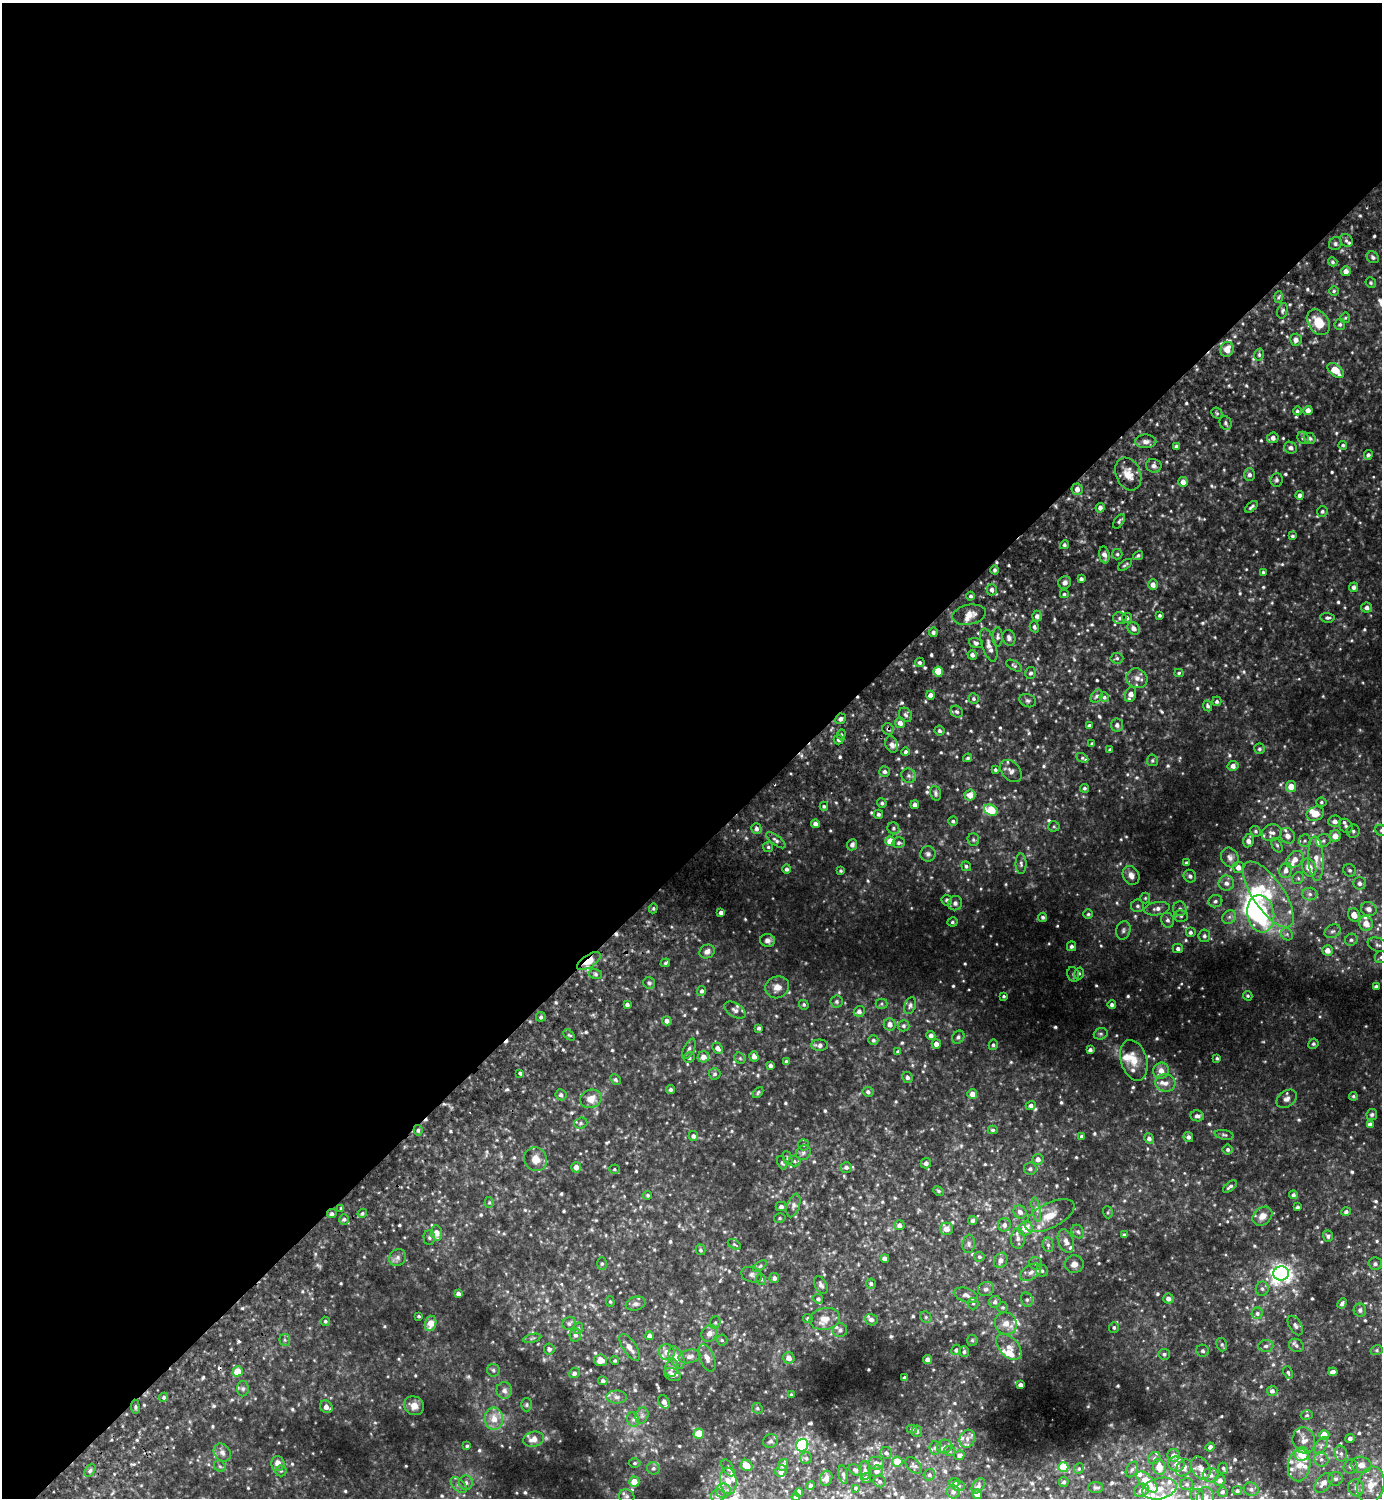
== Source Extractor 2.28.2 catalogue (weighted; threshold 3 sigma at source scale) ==
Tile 2 of 4 x 4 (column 2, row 1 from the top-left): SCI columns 1583-2962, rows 4532-6027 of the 6066 x 6072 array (HDU 1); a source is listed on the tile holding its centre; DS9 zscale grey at full resolution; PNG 1384 x 1500 px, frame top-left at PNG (2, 3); each listed source drawn as its Kron ellipse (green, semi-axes under 4 px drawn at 4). Shown black and unused: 57% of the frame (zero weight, under 2 of 3 exposures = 3% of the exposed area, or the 3 px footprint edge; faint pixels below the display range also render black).
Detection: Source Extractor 2.28.2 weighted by HDU 2 'WHT'; one run over the whole footprint, this tile lists its part. Background 0.161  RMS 0.019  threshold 0.0867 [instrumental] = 3 sigma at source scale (4.5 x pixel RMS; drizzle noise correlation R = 1.50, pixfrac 1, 0.05/0.05 arcsec/px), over >= 5 px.
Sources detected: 815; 1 too faint to see at this stretch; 2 inside a brighter object's white glare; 5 cosmic-ray / hot-pixel residue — neither listed nor drawn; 53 inside a brighter listed object's ellipse — not listed separately; of the other 754, all 500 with FLUX_AUTO >= 2.91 (the completeness limit of this list) listed and drawn (254 fainter detections not listed), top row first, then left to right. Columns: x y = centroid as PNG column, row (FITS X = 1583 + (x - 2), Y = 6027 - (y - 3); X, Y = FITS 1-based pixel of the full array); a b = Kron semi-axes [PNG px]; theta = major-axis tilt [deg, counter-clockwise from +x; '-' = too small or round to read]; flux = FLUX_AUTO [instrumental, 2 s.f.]
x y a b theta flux
1346 241 7 6 - 4.8
1335 244 7 6 - 4.9
1373 257 6 5 - 5.5
1333 262 5 4 - 3.5
1346 271 5 5 - 13
1371 283 5 5 - 3.7
1334 291 5 4 - 3.1
1278 297 6 4 87 3
1282 311 8 5 75 4.2
1345 318 5 5 - 3
1318 322 14 10 -58 41
1340 324 5 5 - 3.9
1296 340 6 5 - 8.1
1227 349 7 6 - 20
1259 355 6 4 77 3.6
1336 370 9 6 -38 36
1308 410 4 4 - 14
1297 411 4 4 - 3.8
1217 413 6 5 - 3.1
1226 423 7 5 -67 4.1
1273 438 6 5 - 9.9
1303 438 6 5 - 5.6
1310 438 6 5 - 4.4
1146 441 10 7 1 9.2
1343 445 4 4 - 3
1176 446 4 3 - 4.6
1290 448 6 6 - 7.3
1368 455 5 4 - 4.6
1154 466 8 6 -8 7
1128 474 17 12 -67 26
1250 475 6 5 - 6.1
1276 480 7 6 - 4.4
1183 482 5 4 - 12
1077 489 6 5 - 11
1300 495 4 4 - 7.1
1251 507 7 3 40 4.3
1100 508 5 4 - 7.8
1322 511 5 5 - 4.3
1119 521 8 4 54 4.1
1292 536 4 4 - 3.4
1064 545 4 4 - 3.9
1117 554 5 5 - 3.3
1104 555 8 5 -81 8.9
1138 556 5 4 - 3.9
1125 565 8 3 36 3
995 570 4 4 - 4
1263 572 4 3 - 2.9
1081 579 4 3 - 4.7
1065 582 6 6 - 6.7
1153 585 5 5 - 11
1353 587 5 4 - 7
992 590 5 5 - 8
1064 594 4 4 - 3
971 596 4 4 - 4.5
1367 608 5 5 - 6.8
969 615 17 10 12 18
1160 615 3 3 - 3.6
1037 616 5 5 - 7.2
1120 618 6 6 - 4.7
1127 618 5 5 - 5.2
1327 618 7 5 -3 4.7
1034 627 6 4 -75 4
1134 628 7 5 -45 9.6
933 632 5 4 - 5.1
998 637 10 5 90 4.9
1009 638 8 6 -73 6.1
976 643 7 5 -20 4.3
989 645 17 7 -71 12
972 655 5 4 - 7.3
1117 658 6 5 - 3.9
920 662 5 4 - 4.1
1014 666 9 4 -30 3.4
938 671 5 5 - 52
1031 673 6 5 - 4.5
1179 673 4 4 - 2.9
1137 678 11 9 -28 13
1130 694 8 5 70 15
931 695 4 4 - 13
1097 696 7 5 53 4.5
1104 697 5 4 - 4.3
974 699 5 5 - 3.5
1028 701 8 6 -21 5.4
1217 701 4 4 - 3.9
1208 706 5 4 - 4.1
957 712 6 5 - 3.6
905 715 7 6 - 5.1
840 719 5 5 - 6.9
900 723 5 5 - 10
1117 725 6 6 - 7.4
1089 726 4 4 - 5.9
888 729 6 5 - 4.1
939 731 5 4 - 4.3
841 734 5 4 - 2.9
839 740 5 5 - 4.8
892 744 8 6 -69 8.8
1092 744 3 3 - 4.1
1259 749 5 5 - 4.1
1110 750 3 3 - 3.6
906 752 4 4 - 4.5
968 758 4 4 - 3
1082 758 6 4 -27 2.9
1152 760 5 5 - 3.7
1233 766 5 5 - 9.9
995 770 3 3 - 3.2
1011 771 12 8 -48 10
884 772 5 5 - 5.1
909 776 8 7 - 5.9
1291 787 5 5 - 23
1084 788 4 4 - 3.1
936 793 7 5 -74 4.9
970 795 5 5 - 17
1321 802 5 4 - 3.1
882 803 5 4 - 4.1
915 805 4 4 - 7.2
824 806 4 4 - 3.1
991 810 7 5 -27 100
878 814 5 4 - 4
1315 814 9 7 20 21
953 821 5 4 - 3.6
1335 821 6 6 - 9.7
815 824 4 4 - 9.1
1054 826 5 5 - 3
1346 826 8 6 -57 5.2
893 828 6 5 - 4.2
756 829 5 5 - 5.9
1381 830 6 5 - 3.4
1255 831 5 5 - 3.2
1353 831 6 6 - 4.6
1272 833 10 8 19 8.2
1288 836 8 7 - 11
1335 836 6 5 - 20
776 840 12 4 -36 5.6
973 840 6 5 - 4.1
890 841 5 4 - 35
1248 841 7 5 79 8.5
1305 841 6 5 - 4.3
1323 841 8 6 26 5.2
899 843 6 5 - 4.4
852 845 6 5 - 6
1277 845 7 5 -63 3.7
768 847 5 5 - 3.3
928 854 7 7 - 5.8
1230 857 10 8 -63 10
1295 859 10 7 44 16
1316 859 22 7 -87 23
1186 863 4 3 - 3.5
1021 864 10 5 -89 5.7
966 866 5 4 - 3.7
1238 867 6 5 - 11
1309 868 9 6 -67 26
787 869 5 4 - 5.1
1286 870 7 6 - 10
1350 870 6 6 - 5.2
841 871 4 4 - 3
1131 875 10 8 -60 11
1190 876 6 6 - 5.4
1298 878 6 5 - 3.7
1226 883 7 7 - 9.5
1359 883 6 6 - 8
1268 894 38 15 -55 80
1310 894 7 6 - 6.5
1145 898 5 5 - 3
947 900 5 5 - 4.5
1215 901 7 6 - 4.8
955 903 7 6 - 5.9
1137 906 6 6 - 4.5
653 908 5 4 - 3.1
1157 909 13 6 8 10
1180 909 7 7 - 6.5
1369 909 8 7 - 12
721 913 4 4 - 7.1
1088 914 5 4 - 3.1
1261 914 19 13 -81 200
1354 915 7 6 - 21
1181 916 7 6 - 5.4
1043 917 4 4 - 3.9
1229 917 7 6 - 6.4
1168 920 7 6 - 6.6
952 922 5 4 - 3.4
1366 924 7 6 - 22
1123 930 9 7 75 5.9
1333 931 8 6 28 5.7
1190 932 5 5 - 5.2
1287 934 6 5 - 4.6
1204 936 6 6 - 5.2
768 940 7 6 - 8.5
1351 940 6 6 - 5.1
1378 945 10 6 -22 6.4
1072 946 5 4 - 5.3
1178 949 5 4 - 5.9
1328 950 5 5 - 16
707 952 8 6 30 8.5
1381 957 6 6 - 5.1
589 961 13 6 34 26
665 963 5 3 - 3.2
1079 973 6 4 73 3.3
595 974 6 5 - 4.1
1073 974 7 5 -78 3.9
649 983 6 5 - 4.4
1376 986 4 3 - 4.6
777 987 12 10 24 17
702 991 5 4 - 4.7
1004 996 3 3 - 3.1
1248 996 5 4 - 3.1
836 1001 6 6 - 4.2
627 1004 4 3 - 5.4
882 1004 6 5 - 3.3
804 1005 5 4 - 3.6
1112 1005 4 4 - 5.6
910 1006 9 5 72 5.1
735 1010 12 6 -31 8.1
859 1011 5 5 - 7.4
541 1017 5 4 - 4.1
667 1021 5 4 - 8.8
890 1024 6 6 - 11
903 1026 6 5 - 4.3
759 1028 4 4 - 4.6
1101 1034 7 5 19 4.2
569 1035 7 4 -43 3.4
931 1035 5 4 - 8.1
958 1037 7 5 50 4.7
873 1040 5 5 - 3.7
936 1044 5 4 - 9.4
1313 1044 5 5 - 3.3
820 1045 8 5 0 7.6
993 1045 5 4 - 3.9
717 1048 6 5 - 9.2
689 1049 11 5 63 6
1090 1050 4 4 - 5.7
898 1052 4 4 - 3.9
754 1056 5 4 - 9.9
703 1057 6 5 - 14
689 1058 6 5 - 3.7
740 1058 6 5 - 3.3
1217 1058 4 3 - 3.1
1134 1060 21 13 -74 35
786 1061 4 3 - 3.3
771 1065 4 4 - 5.4
1161 1071 8 7 - 17
520 1073 3 3 - 4.1
715 1074 6 5 - 4.4
907 1077 5 5 - 4.9
615 1079 6 4 -47 3.4
1165 1083 10 8 -12 13
671 1089 4 4 - 4.5
758 1092 6 3 47 3
868 1092 5 5 - 5.4
972 1094 5 5 - 11
561 1095 5 5 - 6
1353 1096 4 4 - 3
591 1099 11 9 23 22
1287 1099 11 8 36 9.6
1031 1106 5 4 - 5.2
1372 1114 5 5 - 3.6
1197 1116 7 5 -10 6.8
581 1123 7 5 16 3.9
1370 1125 4 4 - 8.7
418 1130 5 4 - 4.4
993 1130 5 4 - 3.3
1224 1135 10 4 -11 3.7
693 1136 5 5 - 6.5
1081 1136 4 3 - 4.2
1188 1137 5 5 - 5.9
1149 1138 5 5 - 6.8
803 1145 6 5 - 3.3
1228 1149 5 5 - 4.1
803 1153 8 7 - 5.6
788 1158 7 4 -68 3
536 1159 12 11 - 20
1038 1159 5 5 - 9.7
794 1161 6 5 - 3.4
782 1163 7 4 -68 3.4
926 1163 5 5 - 6.9
576 1167 5 5 - 11
846 1167 6 5 - 5.4
614 1169 5 4 - 3
1030 1169 6 6 - 5.2
1230 1186 8 4 37 4.8
938 1191 5 4 - 2.9
648 1195 4 4 - 3.2
1293 1195 4 4 - 4.6
489 1202 5 4 - 3
793 1206 12 6 72 7.5
781 1207 5 4 - 5.5
1298 1207 4 3 - 3.4
341 1208 4 3 - 3.2
1036 1209 12 3 -80 5.9
1020 1212 7 6 - 9.4
1108 1212 6 5 - 2.9
1346 1212 5 4 - 4.8
362 1213 5 4 - 3.2
332 1214 5 4 - 5.6
1050 1216 27 12 27 37
1262 1216 11 8 39 15
780 1218 6 4 15 3
344 1219 5 5 - 4.7
972 1220 4 4 - 5.6
899 1225 5 5 - 8.3
1004 1225 7 6 - 7.6
1026 1228 7 7 - 32
947 1229 6 6 - 14
1078 1232 7 5 -56 4.8
437 1233 8 5 -81 18
1124 1235 4 3 - 3.8
1328 1236 6 5 - 4.4
429 1238 7 5 -88 4.3
1018 1239 10 7 88 10
1066 1241 12 7 -70 12
734 1244 7 4 -29 3
969 1244 9 6 83 5.8
1048 1245 7 5 -81 5.5
701 1250 5 5 - 3.7
979 1257 5 5 - 4
398 1258 9 8 - 7.6
885 1258 4 4 - 7.7
1001 1260 8 6 63 11
1036 1263 7 6 - 6
602 1264 6 5 - 3.9
1074 1264 9 8 - 11
1375 1264 7 6 - 5.5
760 1266 8 4 36 3.2
1042 1271 6 6 - 4.4
1031 1272 11 7 32 11
1281 1273 8 7 - 1000
752 1275 10 7 -18 7.2
774 1278 5 5 - 6
761 1279 5 4 - 3.1
871 1283 5 5 - 4.5
821 1285 9 6 -60 6.3
986 1289 8 7 - 7.1
1262 1289 7 6 - 5.3
458 1294 4 4 - 8
966 1295 12 7 -17 8.7
1168 1298 5 5 - 9.1
818 1299 5 4 - 4.8
1027 1300 7 6 - 5.5
610 1301 5 4 - 3
995 1302 6 6 - 6.1
973 1303 6 5 - 3.8
1342 1303 5 4 - 4.9
636 1304 10 6 16 6.8
1003 1307 5 5 - 3.5
1360 1310 6 6 - 5.8
1257 1313 6 5 - 5.2
419 1316 3 3 - 3
926 1317 6 5 - 3.4
808 1318 5 4 - 3.9
825 1319 15 10 10 23
871 1320 6 5 - 7.9
325 1321 5 4 - 3.5
715 1322 6 5 - 3.4
430 1323 8 5 74 22
569 1323 7 6 - 4
1006 1324 11 11 - 18
1295 1325 11 6 -59 6.1
1114 1327 5 5 - 3.9
578 1328 6 4 68 3.1
840 1330 7 7 - 5.4
709 1333 9 7 54 12
575 1335 6 6 - 6.3
649 1336 4 4 - 7.4
532 1338 9 3 13 3.3
285 1340 6 5 - 4.4
722 1340 5 5 - 3.1
972 1340 5 5 - 3.4
1222 1345 7 5 -73 3.8
1296 1345 8 6 -30 5.5
1266 1346 7 6 - 6.2
630 1347 15 6 -56 15
1009 1347 15 9 -47 17
549 1349 5 5 - 5.7
956 1350 5 4 - 4.2
1377 1350 6 5 - 3.4
1203 1351 6 6 - 4.1
667 1352 8 8 - 16
964 1352 5 5 - 4.1
1164 1354 6 5 - 4.4
689 1356 11 6 11 9.9
676 1358 12 7 -66 18
707 1358 14 7 -69 12
789 1358 6 5 - 13
928 1359 4 4 - 7.8
600 1360 6 6 - 13
615 1361 4 4 - 2.9
672 1368 9 6 81 7.1
493 1370 6 6 - 4.6
238 1371 5 5 - 40
1288 1372 6 4 -65 3.3
1333 1372 4 4 - 11
574 1373 5 5 - 6
672 1374 9 6 -26 11
904 1378 4 3 - 6.1
603 1381 5 4 - 3.7
1020 1385 4 4 - 7.1
243 1389 8 6 90 4.9
504 1390 8 7 - 8.6
1272 1391 5 5 - 6.5
791 1395 4 3 - 3.6
164 1397 5 4 - 4
617 1397 10 6 -1 7.3
664 1402 7 5 -58 11
527 1405 6 5 - 3.2
414 1406 10 9 - 15
135 1407 7 3 -82 3.4
326 1407 7 5 -41 11
757 1408 5 5 - 3.4
1307 1415 6 5 - 3.4
642 1416 8 6 70 6.4
494 1419 11 9 -88 22
633 1420 7 6 - 5.9
912 1429 5 4 - 3.2
917 1431 6 5 - 4.9
699 1434 5 5 - 60
1324 1435 5 5 - 26
1350 1438 5 4 - 6.4
534 1439 10 7 13 17
967 1439 9 7 65 9.3
1304 1440 13 11 -75 17
770 1441 7 6 - 6.7
802 1445 6 6 - 290
467 1446 4 4 - 2.9
1321 1446 10 5 58 6.7
945 1447 8 6 20 5.7
1210 1447 4 4 - 7.1
935 1448 6 6 - 5.2
950 1451 6 4 -22 3
222 1452 10 7 -50 9.2
886 1453 6 5 - 5.8
1302 1454 7 6 - 40
1341 1454 8 6 -75 6.6
959 1455 5 4 - 5.1
1174 1455 6 6 - 7.9
806 1458 6 6 - 4.5
1154 1458 6 5 - 4.1
1321 1459 7 6 - 6.8
897 1461 5 5 - 29
278 1463 7 6 - 15
634 1463 6 4 1 3
876 1463 8 6 -10 8.3
1176 1464 8 7 - 10
747 1465 6 5 - 29
783 1465 6 5 - 5.7
914 1465 10 6 -46 5
1299 1465 16 11 82 26
1361 1465 10 8 -9 17
220 1466 6 5 - 3.9
1063 1467 5 5 - 67
1159 1467 8 6 -77 26
1351 1467 7 6 - 6.9
653 1468 6 6 - 5
728 1468 9 5 -60 5
1184 1468 9 7 47 12
1201 1468 12 8 -60 12
1223 1468 5 5 - 3.1
1079 1469 6 4 67 3
1132 1469 8 5 61 5.2
90 1470 7 4 62 4.4
855 1470 7 5 -40 4.2
865 1470 9 5 -83 5.5
281 1471 5 5 - 3.7
781 1471 6 5 - 6.9
877 1471 6 5 - 6.9
843 1475 9 4 -79 4.8
929 1475 6 5 - 3.3
1211 1475 8 7 - 9
826 1478 8 6 71 8.9
866 1478 5 5 - 5.7
1336 1479 7 7 - 6.2
1220 1480 5 5 - 9.1
728 1481 13 8 -83 20
880 1481 6 5 - 4.5
634 1482 5 5 - 25
1064 1482 5 5 - 4.6
1147 1482 13 6 -45 49
466 1483 7 7 - 7
954 1483 5 4 - 5
1323 1483 11 7 51 15
1187 1484 6 6 - 4.9
459 1485 9 5 -45 7
1371 1485 19 13 74 39
811 1486 4 4 - 5.1
959 1486 6 5 - 3.5
978 1486 8 5 56 5.7
1095 1487 7 5 2 4
855 1488 3 3 - 5.5
1356 1488 8 8 - 9.8
1159 1489 17 10 13 25
1251 1489 8 6 -28 6.4
1142 1490 8 6 28 9.9
723 1491 7 7 - 8
1237 1491 5 4 - 4.3
799 1492 4 4 - 7
953 1492 6 6 - 6.2
1222 1492 5 5 - 4.6
977 1494 5 4 - 19
627 1496 8 7 - 5.6
718 1496 7 6 - 6.9
1197 1496 7 6 - 6.1
796 1497 4 4 - 7.2
1206 1497 10 8 -90 11
Overlapping masked pixels (flux is a lower limit): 3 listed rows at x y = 888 729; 589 961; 332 1214
Isophote crosses this tile's border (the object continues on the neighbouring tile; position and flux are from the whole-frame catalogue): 4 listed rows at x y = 1381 830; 1381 957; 796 1497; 1206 1497